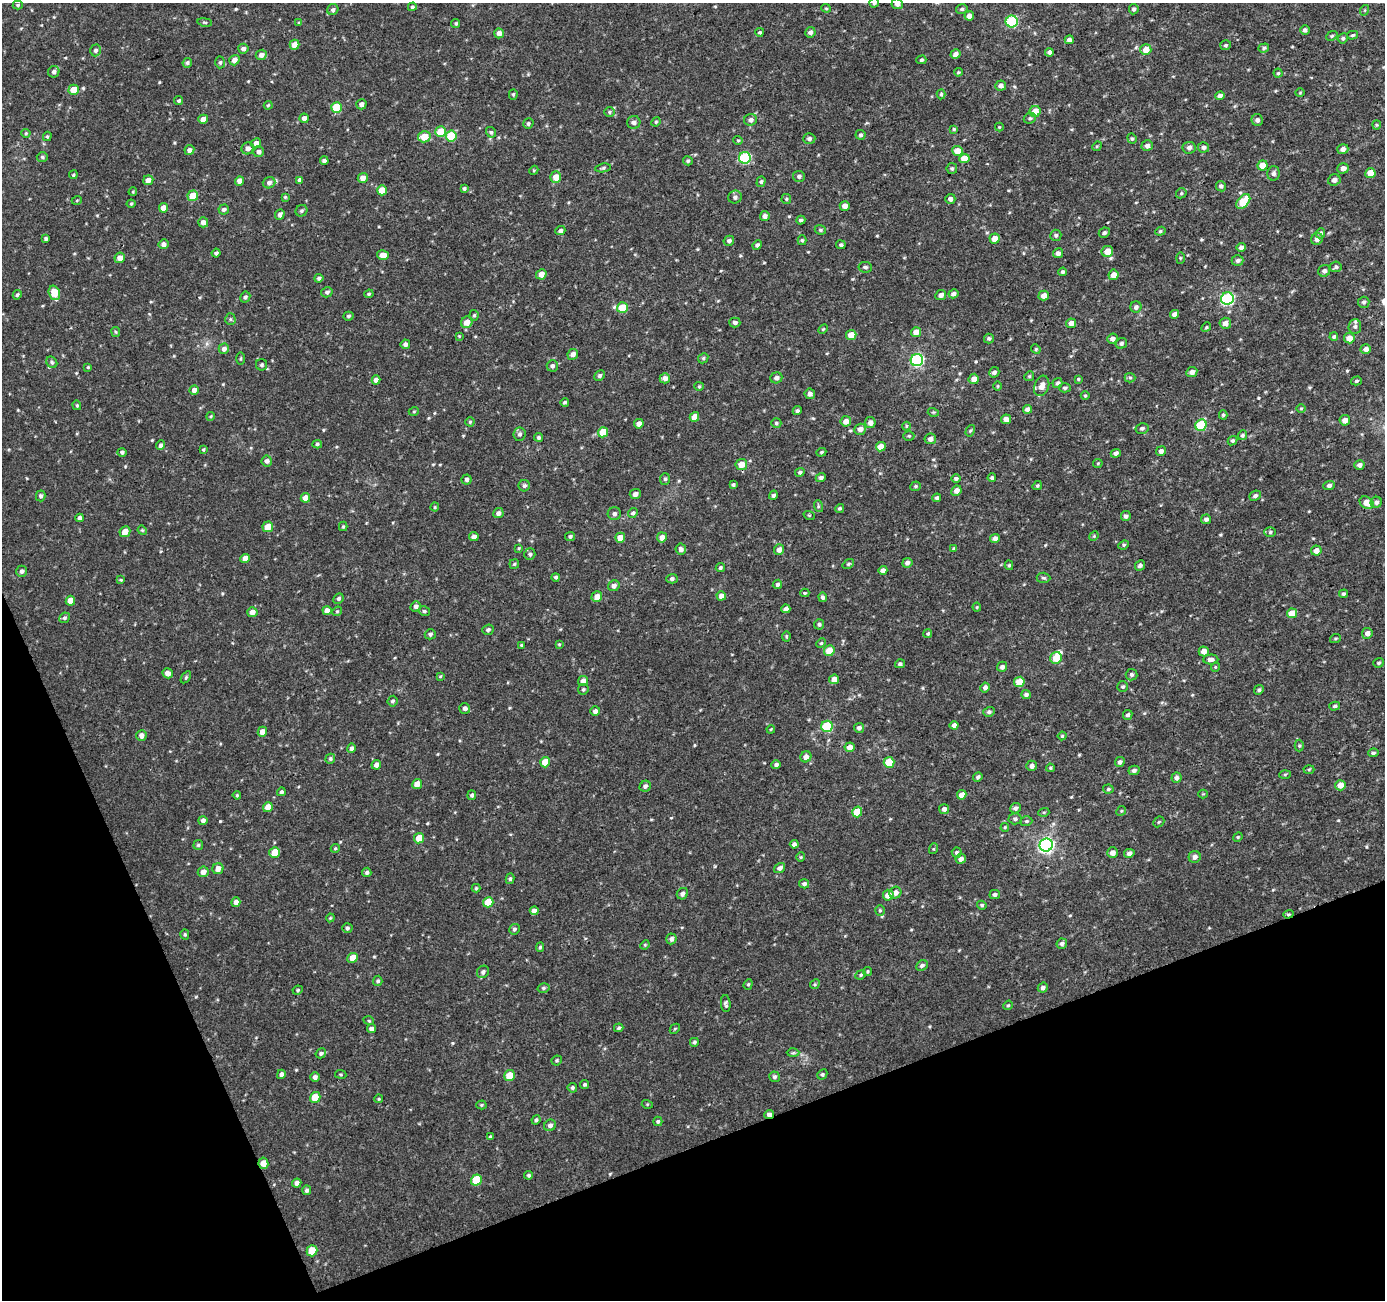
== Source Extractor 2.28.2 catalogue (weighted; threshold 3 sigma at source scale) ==
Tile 14 of 4 x 4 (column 2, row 4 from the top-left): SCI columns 1430-2812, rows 102-1399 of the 5626 x 5450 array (HDU 1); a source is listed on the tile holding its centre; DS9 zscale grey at full resolution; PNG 1387 x 1302 px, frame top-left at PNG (2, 3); each listed source drawn as its Kron ellipse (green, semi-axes under 4 px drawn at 4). Shown black and unused: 19% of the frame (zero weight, under 3 of 4 exposures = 4% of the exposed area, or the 3 px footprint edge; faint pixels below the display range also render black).
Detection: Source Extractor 2.28.2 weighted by HDU 2 'WHT'; one run over the whole footprint, this tile lists its part. Background 0.00449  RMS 0.003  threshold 0.0136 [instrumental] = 3 sigma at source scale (4.5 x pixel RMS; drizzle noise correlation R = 1.50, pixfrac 1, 0.0396/0.0396 arcsec/px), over >= 5 px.
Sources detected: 533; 3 inside a brighter listed object's ellipse — not listed separately; of the other 530, all 500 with FLUX_AUTO >= 0.275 (the completeness limit of this list) listed and drawn (30 fainter detections not listed), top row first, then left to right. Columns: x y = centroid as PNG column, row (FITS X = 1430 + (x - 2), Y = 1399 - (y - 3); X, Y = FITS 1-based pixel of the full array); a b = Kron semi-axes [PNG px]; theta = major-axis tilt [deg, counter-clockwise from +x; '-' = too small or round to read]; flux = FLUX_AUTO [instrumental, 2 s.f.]
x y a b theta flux
874 3 5 4 - 0.57
897 4 5 5 - 1.4
18 5 5 4 - 0.45
412 7 4 4 - 0.51
826 8 5 4 - 0.36
962 9 6 4 15 0.62
1134 9 5 5 - 0.62
333 10 6 5 - 0.75
1365 10 5 3 - 0.28
969 16 4 4 - 2
1012 21 6 6 - 23
205 22 7 3 -8 0.35
299 23 4 4 - 0.39
456 23 4 4 - 0.44
1305 30 5 5 - 0.88
760 32 4 4 - 0.48
810 32 5 5 - 0.9
499 33 5 5 - 1.5
1353 35 5 4 - 0.46
1332 36 6 4 23 0.43
1343 38 5 4 - 0.6
1069 40 4 4 - 1.2
294 45 5 4 - 2.6
1226 45 5 5 - 0.46
1264 48 5 4 - 0.56
243 49 5 5 - 0.98
95 50 6 5 - 0.87
1146 50 5 5 - 3.2
1049 52 4 4 - 0.91
956 54 5 4 - 1.6
261 55 5 5 - 1.4
234 60 5 5 - 2
921 60 5 4 - 0.46
220 62 6 4 87 0.56
187 63 5 4 - 0.64
54 72 6 5 - 1
958 72 4 3 - 0.38
1278 73 4 4 - 0.42
1001 86 5 5 - 1.2
74 90 5 5 - 4.7
1300 93 5 3 - 0.29
513 94 5 4 - 0.42
941 94 5 4 - 0.47
1220 96 5 4 - 1
179 101 5 4 - 0.49
361 104 5 5 - 1.3
268 105 4 3 - 0.34
337 107 5 5 - 11
1035 111 5 5 - 3.9
609 112 5 5 - 0.49
304 118 5 4 - 1.5
1030 118 6 5 - 0.53
203 119 5 4 - 2.7
751 120 6 6 - 1.1
1257 120 6 5 - 0.89
634 122 6 6 - 1.3
656 122 5 4 - 0.39
528 124 5 5 - 0.52
1377 125 4 4 - 0.34
999 127 4 4 - 0.29
954 129 4 4 - 0.38
441 132 5 5 - 6.8
491 132 5 5 - 0.6
26 133 4 4 - 0.35
861 135 5 4 - 0.67
47 136 5 4 - 0.4
451 136 5 5 - 12
424 137 6 5 - 4.4
1132 138 5 4 - 0.4
809 139 6 5 - 0.81
738 140 4 4 - 0.36
256 143 5 5 - 1.8
1097 146 5 4 - 0.31
1147 146 5 5 - 1.1
1204 147 5 5 - 1.1
248 148 6 6 - 1.4
1189 148 6 6 - 1.1
1343 149 5 5 - 1.2
189 150 5 4 - 1.3
958 151 5 5 - 4.1
259 152 5 5 - 1
42 157 5 5 - 0.54
745 158 6 5 - 28
964 158 5 4 - 3.8
324 161 4 4 - 1.1
688 161 5 4 - 0.49
1263 165 5 5 - 4
603 168 8 4 7 0.51
952 168 5 5 - 0.54
1343 168 5 5 - 1.4
534 170 5 3 - 0.31
1274 173 7 6 - 0.95
1370 173 5 5 - 5.1
73 175 4 4 - 0.39
799 176 6 5 - 0.74
556 177 5 5 - 3.3
363 178 5 5 - 2
148 180 5 5 - 2
300 180 4 4 - 0.98
1334 180 6 5 - 1.1
239 181 5 4 - 2
761 182 5 4 - 0.49
269 183 6 5 - 1
1221 186 5 5 - 0.71
464 188 4 4 - 0.51
382 190 5 5 - 4.5
133 192 4 3 - 0.31
1181 193 6 4 47 0.4
193 196 5 5 - 5.3
285 197 4 4 - 0.33
735 197 7 6 - 0.9
786 199 5 4 - 0.42
950 199 5 5 - 1
77 200 5 3 - 0.28
1243 201 8 5 49 8.3
131 204 4 4 - 0.36
845 206 5 5 - 1.8
163 208 5 4 - 2.8
224 209 5 5 - 0.68
301 211 6 5 - 0.57
280 214 5 4 - 0.98
765 216 5 5 - 1.3
801 220 5 4 - 0.66
203 222 5 5 - 1.7
820 230 6 4 -21 0.43
560 231 5 4 - 0.86
1160 231 5 4 - 0.43
1104 233 5 5 - 0.69
1320 233 5 4 - 0.73
1056 235 5 5 - 0.67
995 238 5 5 - 2.8
46 239 4 3 - 0.62
1317 239 6 5 - 1.4
802 240 5 4 - 0.46
729 241 5 4 - 0.86
163 244 5 5 - 1.3
757 245 5 4 - 0.73
841 245 5 4 - 0.62
1241 247 4 4 - 1.4
1107 251 6 5 - 3.7
216 253 4 4 - 0.69
1058 253 5 5 - 1.1
383 255 6 5 - 2.6
120 258 5 5 - 2.1
1180 258 6 4 89 0.31
1238 261 6 5 - 0.94
865 267 7 5 -9 0.58
1336 267 6 5 - 0.6
1324 271 6 5 - 1
1063 272 4 4 - 0.62
541 274 5 5 - 2.2
1113 275 5 5 - 2.2
319 278 4 4 - 0.7
327 292 6 5 - 0.71
54 293 7 5 -72 4.6
369 294 5 4 - 0.37
953 294 5 4 - 1
17 295 5 4 - 0.5
941 295 5 5 - 1.3
1044 296 5 5 - 2.2
245 297 6 5 - 0.62
1227 299 6 6 - 43
1364 302 6 5 - 0.7
1136 307 5 5 - 0.87
622 308 5 5 - 9.4
1174 314 4 4 - 1.6
474 315 5 4 - 0.45
348 316 5 4 - 0.56
230 319 6 5 - 0.53
467 322 6 5 - 3
735 323 5 5 - 0.75
1071 323 5 5 - 2.2
1225 323 6 5 - 1.8
1355 326 7 6 - 0.86
1206 327 5 4 - 0.39
823 329 6 3 44 0.31
116 332 5 4 - 0.37
916 332 5 5 - 2.5
851 335 5 5 - 4.3
459 336 4 4 - 0.28
1334 337 4 4 - 0.56
989 338 5 5 - 0.6
1349 338 5 5 - 2.7
1112 339 5 5 - 1.5
1121 343 6 5 - 0.69
405 344 5 4 - 0.97
224 349 5 5 - 1.2
1036 349 5 4 - 0.37
1366 349 5 5 - 1.5
573 354 5 5 - 1.4
241 358 6 3 89 0.35
703 358 5 4 - 0.45
917 360 6 6 - 45
52 362 6 5 - 0.58
262 365 5 5 - 0.55
552 366 6 5 - 0.94
88 367 4 4 - 0.33
994 372 5 5 - 0.96
1192 372 6 5 - 1.3
600 375 6 4 47 0.66
1029 376 5 4 - 0.41
665 378 5 5 - 1.7
776 378 6 5 - 1.1
1130 378 5 4 - 0.41
974 379 5 5 - 2.2
1078 379 3 3 - 0.36
376 380 4 4 - 1.8
1356 381 5 4 - 0.53
1057 383 5 5 - 0.67
699 386 5 4 - 0.35
998 386 5 3 - 0.28
1042 386 10 7 70 2.3
1065 388 6 4 1 0.57
194 390 5 4 - 1.5
810 394 5 5 - 1
1085 395 4 3 - 0.29
565 402 4 4 - 0.48
77 405 5 4 - 0.37
1301 408 5 3 - 0.28
1027 409 4 4 - 1.2
414 411 5 3 - 0.32
797 411 5 4 - 0.54
933 412 5 3 - 0.31
1223 415 4 4 - 0.44
211 416 4 3 - 0.3
694 417 5 4 - 3.4
1006 419 5 5 - 1.9
1345 420 5 5 - 1.7
846 421 5 5 - 1.8
470 422 4 4 - 0.41
776 423 5 4 - 0.5
870 423 5 5 - 1.7
639 424 5 4 - 1.9
1201 425 6 5 - 19
906 426 4 4 - 0.31
1142 428 6 5 - 0.72
860 429 6 5 - 1.6
970 431 6 4 58 0.38
603 432 5 5 - 6.6
520 434 7 6 - 0.84
1242 435 5 4 - 0.59
909 436 5 4 - 0.43
539 437 4 4 - 0.61
930 439 6 5 - 1.4
1232 441 5 4 - 0.57
317 444 5 4 - 0.52
160 445 5 4 - 0.77
881 447 5 4 - 3.2
203 449 4 3 - 0.36
1161 451 5 4 - 1.2
122 452 4 4 - 0.66
821 452 5 4 - 0.38
1116 453 5 4 - 1
267 461 5 5 - 0.9
1098 463 5 4 - 0.36
741 464 6 5 - 4
1359 465 5 4 - 1.2
800 472 5 4 - 0.59
821 478 5 4 - 0.72
956 478 5 4 - 0.69
992 478 4 4 - 0.65
665 479 6 5 - 0.6
467 480 5 5 - 0.75
733 485 4 4 - 0.52
1329 485 6 4 23 0.82
524 486 6 5 - 0.64
915 486 5 5 - 0.45
1037 486 5 4 - 0.36
956 491 5 5 - 1.7
635 494 5 5 - 1.3
773 495 5 4 - 0.7
41 496 5 4 - 0.73
1255 496 6 5 - 0.82
305 498 5 4 - 2.3
937 498 4 4 - 0.8
1376 502 6 5 - 0.91
1367 503 7 5 -38 2.6
818 506 6 4 -73 0.41
435 507 4 4 - 0.29
840 508 4 4 - 0.47
498 513 5 5 - 1.3
633 513 6 4 45 0.72
614 514 6 6 - 1
809 515 6 3 -18 0.32
1126 516 5 5 - 0.83
80 518 4 4 - 0.9
1206 519 5 4 - 0.81
343 526 5 4 - 0.37
268 527 5 5 - 3.9
142 530 5 4 - 0.33
125 532 5 5 - 2.6
1270 532 6 5 - 0.53
570 536 5 4 - 0.58
1094 536 5 4 - 0.34
474 537 4 4 - 1.4
662 537 5 5 - 1.8
620 538 5 5 - 3.4
995 538 5 4 - 1.2
1124 545 5 4 - 0.44
519 548 4 3 - 0.28
954 548 4 3 - 0.37
681 549 5 5 - 0.87
779 550 5 5 - 1.4
1316 551 5 5 - 2.1
530 554 6 5 - 0.62
245 558 5 4 - 2.4
907 563 5 5 - 0.98
514 564 5 4 - 0.43
848 564 6 4 36 0.42
1009 565 5 4 - 0.38
1140 565 5 5 - 0.73
720 568 5 4 - 0.55
883 570 5 4 - 1.1
22 571 5 5 - 0.93
556 577 4 4 - 0.6
1043 578 7 5 -3 0.59
672 579 5 5 - 0.64
121 580 4 4 - 0.28
777 584 5 4 - 0.69
614 586 6 5 - 1.2
805 593 4 4 - 0.37
1344 594 4 4 - 0.59
721 596 5 4 - 1.8
597 597 5 5 - 2.6
823 597 5 4 - 0.62
338 599 5 4 - 0.64
70 601 5 4 - 2.8
416 606 5 5 - 1
977 607 4 4 - 0.29
786 609 4 4 - 1.2
327 610 4 4 - 2
337 611 5 4 - 0.39
424 611 6 4 -13 0.53
252 612 5 5 - 1.8
1292 613 5 5 - 4.7
64 618 5 5 - 0.63
819 624 5 5 - 0.57
488 630 6 5 - 0.74
928 633 4 4 - 0.45
1367 633 5 5 - 1.4
430 634 5 5 - 0.63
786 636 5 3 - 0.36
1335 639 5 3 - 0.36
821 643 5 4 - 0.39
559 644 4 4 - 0.31
521 645 4 4 - 0.37
829 651 5 5 - 4.6
1204 651 5 5 - 1.8
1056 658 6 5 - 5.2
1211 659 7 5 2 1.2
1379 663 5 4 - 0.48
900 664 5 4 - 0.68
1002 667 5 5 - 0.9
1215 667 5 3 - 0.27
168 673 5 4 - 1.7
1131 675 6 5 - 0.64
440 676 4 4 - 0.29
186 677 6 3 54 0.35
834 679 5 4 - 2.7
583 681 5 5 - 2.5
1019 682 5 5 - 6.5
1123 687 5 5 - 0.51
985 688 5 4 - 1.1
583 689 5 5 - 0.46
1259 690 5 4 - 0.58
1026 695 5 4 - 0.81
393 701 5 5 - 0.58
1335 706 5 4 - 0.5
465 708 5 5 - 0.98
595 711 5 5 - 1
989 712 5 4 - 0.73
1128 715 5 4 - 0.75
954 725 4 4 - 1.2
827 726 6 5 - 17
859 728 5 5 - 0.93
771 729 4 3 - 0.28
262 732 5 4 - 2.2
141 736 5 5 - 1.6
1062 736 4 4 - 0.39
1299 746 6 4 89 0.44
850 747 5 5 - 2.2
352 748 5 4 - 0.9
1373 753 5 3 - 0.57
806 757 6 5 - 1.9
330 759 5 4 - 0.54
545 762 5 5 - 4.6
889 762 5 5 - 10
1120 762 5 4 - 0.86
376 765 5 4 - 1.3
776 765 4 4 - 0.84
1032 766 5 5 - 1.3
1050 768 4 3 - 0.37
1309 769 5 3 - 0.34
1134 770 5 5 - 0.9
1285 774 6 4 3 0.36
978 777 5 4 - 0.58
1177 778 5 5 - 1.1
417 784 5 5 - 2.7
1340 785 5 5 - 2.7
645 786 6 5 - 0.86
1108 789 5 4 - 0.48
281 792 4 4 - 0.57
1203 794 4 4 - 0.29
237 795 4 3 - 0.33
472 795 5 4 - 0.64
962 795 5 4 - 2.2
268 807 5 4 - 3.2
1015 808 5 5 - 0.84
944 809 5 5 - 1.1
1121 811 5 4 - 0.37
857 812 5 5 - 6.6
1044 812 5 3 - 0.33
1015 819 6 5 - 0.71
203 820 5 4 - 0.94
1026 821 6 4 18 0.46
1159 822 6 5 - 0.4
1005 827 4 4 - 0.3
1238 837 5 4 - 0.34
419 838 5 5 - 4.6
794 844 4 4 - 0.96
198 845 5 4 - 0.5
1046 845 6 6 - 84
335 848 4 4 - 0.38
933 849 5 3 - 0.33
275 852 5 5 - 5.8
957 853 5 5 - 0.63
1112 853 5 5 - 1.6
1129 853 5 4 - 1.1
801 857 4 4 - 0.35
1195 857 6 6 - 1.3
961 859 5 4 - 1.3
780 868 6 4 36 0.92
218 869 6 5 - 2.1
203 872 5 5 - 1.7
367 872 5 4 - 0.68
510 879 5 4 - 0.55
804 884 5 4 - 0.78
476 888 4 4 - 0.38
895 893 6 5 - 1.7
682 894 6 5 - 1
888 895 5 5 - 2.8
995 895 5 4 - 0.79
236 902 5 4 - 1.5
488 902 5 5 - 5.4
982 905 5 4 - 0.5
880 910 5 4 - 0.45
534 911 4 4 - 1.4
1288 914 5 4 - 0.4
330 918 4 3 - 0.3
347 928 5 5 - 0.64
514 929 5 5 - 0.68
185 934 5 4 - 0.46
671 939 5 5 - 0.97
1062 944 5 5 - 0.9
645 945 5 4 - 0.32
540 947 5 4 - 0.47
353 958 5 4 - 3.4
922 965 6 5 - 0.83
868 971 4 4 - 0.4
483 972 6 5 - 0.76
861 975 5 4 - 0.42
378 981 5 4 - 0.56
748 984 5 4 - 0.41
815 984 5 4 - 0.36
543 988 6 4 15 0.55
1043 988 5 5 - 0.97
298 990 5 4 - 0.39
726 1004 8 5 -86 0.71
1008 1005 5 4 - 0.37
369 1021 5 3 - 0.33
619 1028 5 4 - 0.52
371 1029 4 4 - 1.2
675 1029 6 3 44 0.33
694 1042 4 4 - 0.56
321 1053 5 4 - 0.74
793 1053 6 4 2 0.47
557 1060 5 4 - 0.44
281 1074 5 4 - 0.92
341 1074 6 3 -9 0.34
822 1074 5 4 - 0.51
509 1076 5 5 - 5.6
315 1077 5 5 - 0.91
774 1077 5 5 - 0.68
585 1084 5 4 - 0.5
572 1088 5 4 - 0.7
315 1097 5 5 - 5.4
379 1099 4 4 - 0.32
647 1104 5 3 - 0.31
481 1105 5 4 - 0.39
769 1114 5 4 - 1.3
536 1120 4 4 - 0.55
658 1121 4 4 - 0.52
550 1125 6 5 - 1.1
490 1137 4 3 - 0.46
263 1163 5 5 - 2.6
529 1175 4 4 - 0.56
476 1180 5 5 - 9.1
297 1183 4 4 - 1.5
307 1190 4 4 - 0.74
312 1251 5 5 - 7.5
Overlapping masked pixels (flux is a lower limit): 3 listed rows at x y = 1288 914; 769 1114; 263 1163
Isophote crosses this tile's border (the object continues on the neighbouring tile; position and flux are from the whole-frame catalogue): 2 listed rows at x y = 874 3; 897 4